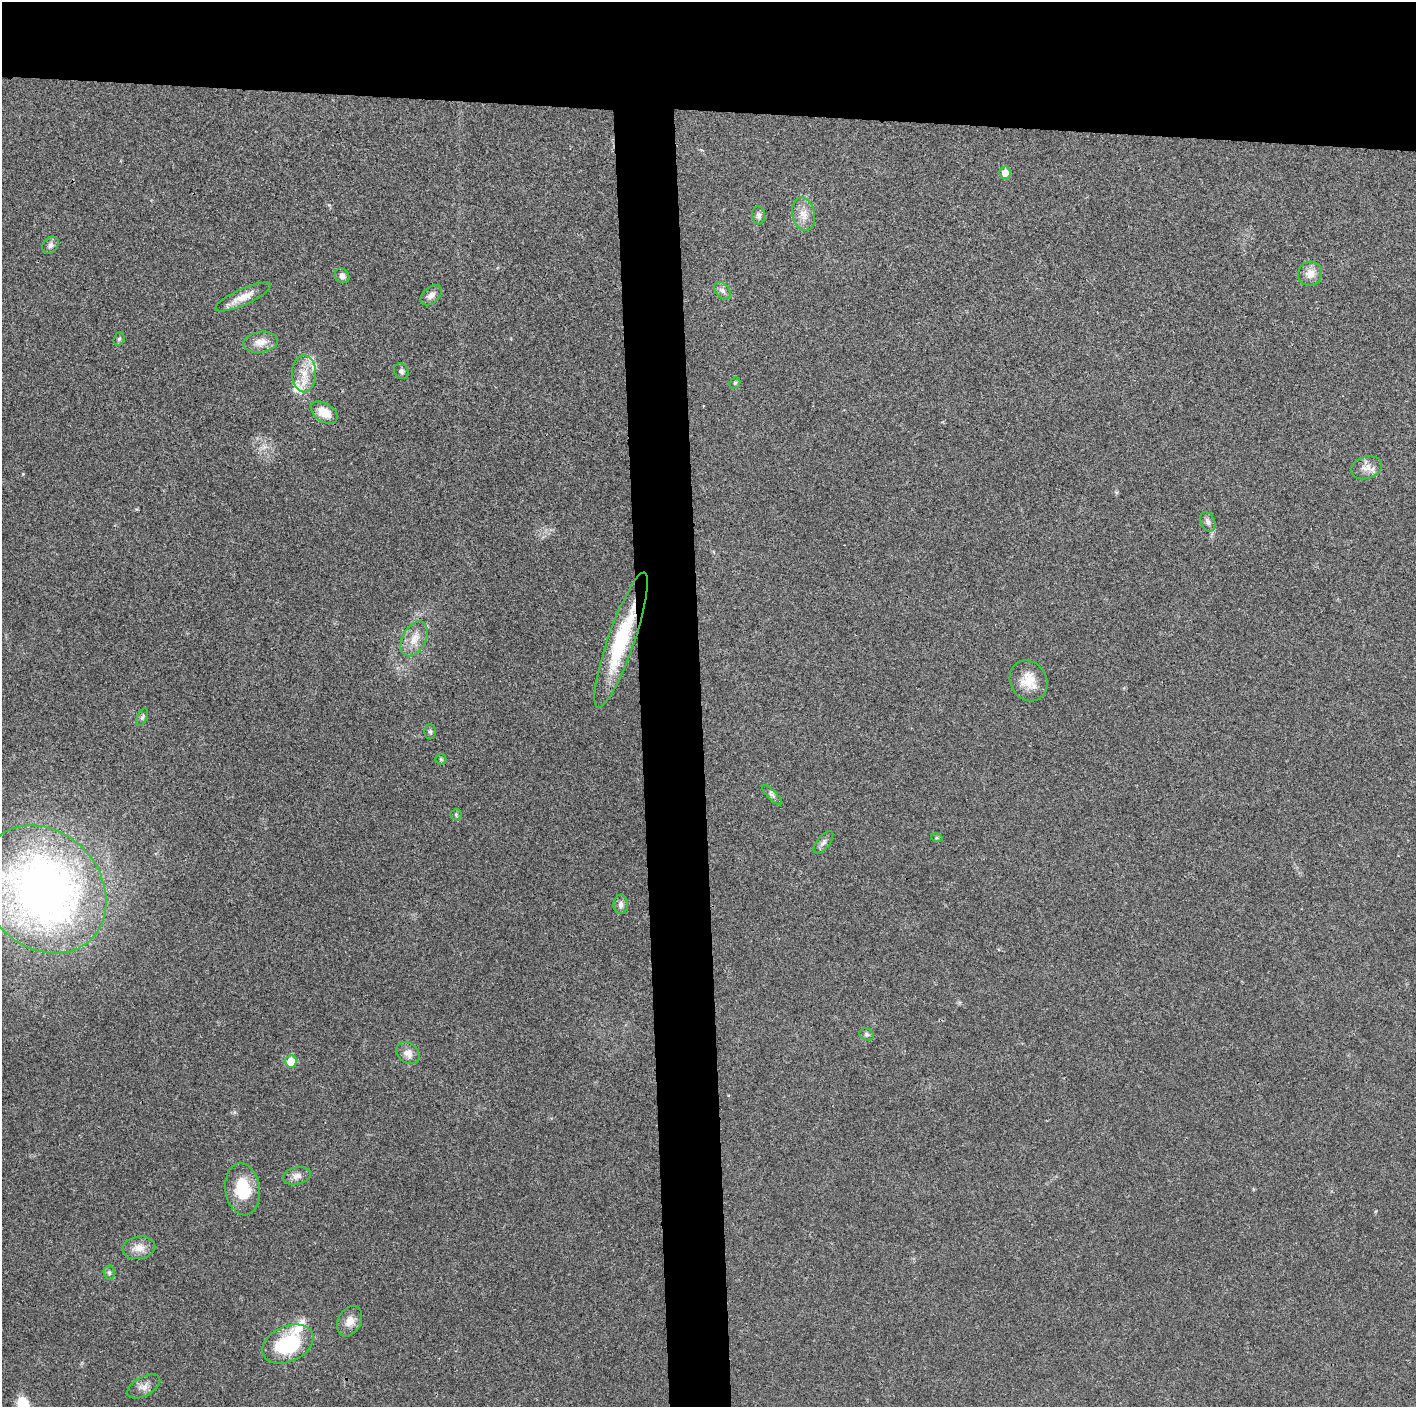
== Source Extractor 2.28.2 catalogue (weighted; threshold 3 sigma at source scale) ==
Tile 2 of 3 x 3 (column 2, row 1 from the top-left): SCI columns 1414-2827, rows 2817-4221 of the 4241 x 4224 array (HDU 1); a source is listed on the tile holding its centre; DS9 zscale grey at full resolution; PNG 1418 x 1409 px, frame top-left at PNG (2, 2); each listed source drawn as its Kron ellipse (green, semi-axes under 4 px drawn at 4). Shown black and unused: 12% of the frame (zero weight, under 3 of 4 exposures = <1% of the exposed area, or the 3 px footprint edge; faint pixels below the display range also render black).
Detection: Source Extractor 2.28.2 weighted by HDU 2 'WHT'; one run over the whole footprint, this tile lists its part. Background 0.0194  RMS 0.0039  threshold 0.0175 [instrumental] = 3 sigma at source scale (4.5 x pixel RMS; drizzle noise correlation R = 1.50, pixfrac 1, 0.05/0.05 arcsec/px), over >= 5 px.
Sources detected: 42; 3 inside a brighter listed object's ellipse — not listed separately; the other 39 listed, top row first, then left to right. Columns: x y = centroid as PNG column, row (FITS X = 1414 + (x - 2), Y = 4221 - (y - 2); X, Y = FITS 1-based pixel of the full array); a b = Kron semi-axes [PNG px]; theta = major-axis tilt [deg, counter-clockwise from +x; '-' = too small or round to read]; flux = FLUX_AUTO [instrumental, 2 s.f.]
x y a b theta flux
1005 173 6 5 - 3.9
803 214 17 11 -77 4.2
758 215 9 6 -83 1.4
50 245 9 7 51 1.6
1310 274 12 12 - 3.7
342 276 8 6 -47 1.5
722 291 10 6 -49 1.4
431 295 12 8 42 2.1
243 297 30 8 24 5.2
119 339 7 5 71 0.79
260 342 18 10 8 4
401 371 8 7 - 1.2
304 374 18 12 90 6.5
735 383 6 5 - 0.51
324 412 14 9 -31 6.3
1366 468 16 11 18 3.3
1208 522 10 7 -65 1.5
414 639 19 11 61 5.3
621 640 71 13 71 30
1029 681 21 18 -59 7.4
142 717 9 5 65 0.95
430 732 7 5 -88 0.76
441 759 5 5 - 0.46
772 795 14 4 -45 1.1
456 815 6 5 - 0.58
937 838 6 4 -17 0.46
823 842 13 6 52 1.5
43 889 69 57 -47 270
621 904 9 7 86 1.6
867 1034 7 6 - 0.91
408 1053 13 10 -37 2.8
291 1061 6 5 - 8.2
297 1176 14 8 12 2.4
243 1189 26 17 -82 13
139 1248 16 11 10 4
109 1273 7 5 -86 0.92
350 1321 16 11 62 3.7
288 1344 27 17 24 29
144 1386 18 9 28 2.8
Overlapping masked pixels (flux is a lower limit): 1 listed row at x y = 621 640
Isophote crosses this tile's border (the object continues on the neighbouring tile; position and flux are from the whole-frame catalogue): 1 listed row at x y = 43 889